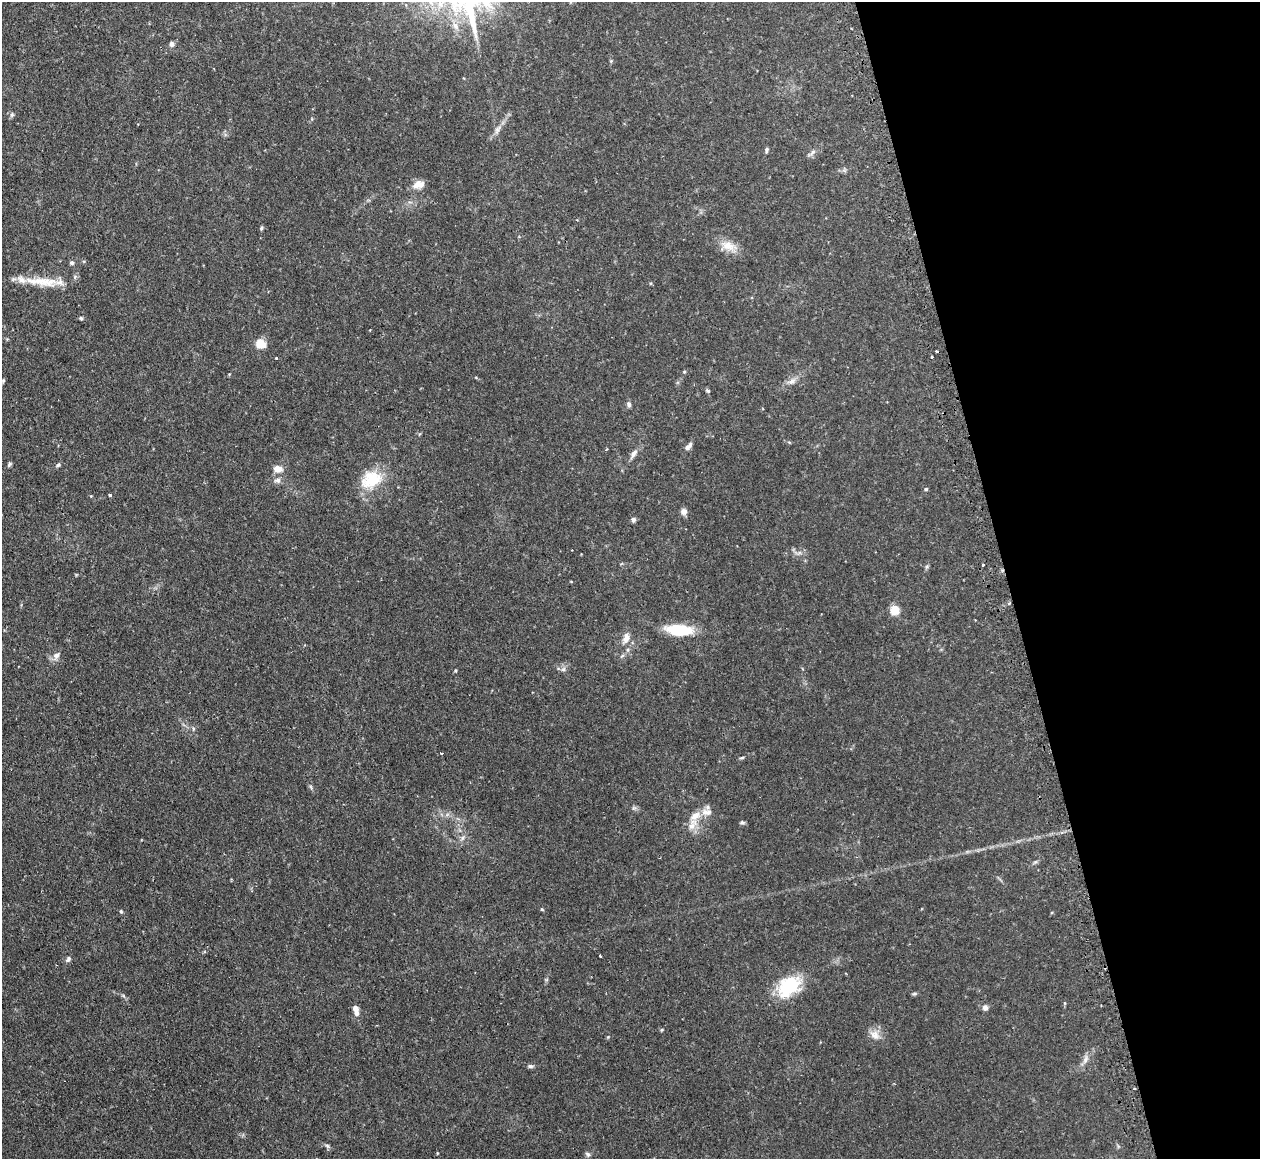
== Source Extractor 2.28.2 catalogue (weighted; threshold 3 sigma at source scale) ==
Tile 12 of 4 x 4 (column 4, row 3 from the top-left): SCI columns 3808-5065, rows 1320-2476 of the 5098 x 5072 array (HDU 1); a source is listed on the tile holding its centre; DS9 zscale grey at full resolution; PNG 1262 x 1161 px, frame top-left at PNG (2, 2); no overlay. Shown black and unused: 20% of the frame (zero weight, under 2 of 3 exposures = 4% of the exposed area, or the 3 px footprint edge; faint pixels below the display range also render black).
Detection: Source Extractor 2.28.2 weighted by HDU 2 'WHT'; one run over the whole footprint, this tile lists its part. Background 0.105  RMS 0.0067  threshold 0.0304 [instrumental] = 3 sigma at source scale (4.5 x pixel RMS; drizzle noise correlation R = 1.50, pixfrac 1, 0.05/0.05 arcsec/px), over >= 5 px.
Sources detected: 63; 1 cosmic-ray / hot-pixel residue — not listed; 2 inside a brighter listed object's ellipse — not listed separately; the other 60 listed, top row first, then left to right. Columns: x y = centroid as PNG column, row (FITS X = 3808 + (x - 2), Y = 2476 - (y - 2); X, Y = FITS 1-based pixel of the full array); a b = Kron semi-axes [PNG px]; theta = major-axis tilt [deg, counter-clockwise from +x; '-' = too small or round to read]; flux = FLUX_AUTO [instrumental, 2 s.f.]
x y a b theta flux
172 44 7 5 -86 2.2
12 115 7 5 69 1.2
497 130 13 6 63 3.4
766 150 6 5 - 1.3
813 152 11 5 46 2
418 184 14 9 16 5.8
261 228 6 4 69 0.92
729 246 21 12 -23 8.5
72 263 6 5 - 1.3
41 281 52 10 -4 17
81 318 5 4 - 0.87
261 344 8 7 - 12
932 357 2 2 - 0.68
276 358 3 3 - 0.52
684 372 5 4 - 0.72
792 381 12 7 35 3.4
707 391 6 5 - 0.94
629 404 7 6 - 1.7
688 446 12 5 49 2.4
606 450 4 3 - 0.57
633 454 14 6 55 3.2
9 464 7 5 51 1
58 465 6 4 43 1
278 468 10 7 -12 5.7
371 479 29 21 28 22
277 480 10 7 2 2.4
926 489 5 4 - 0.83
110 495 3 3 - 0.97
683 512 8 7 - 2.7
633 520 6 5 - 1.6
983 565 3 2 - 0.87
895 610 5 5 - 32
679 630 23 9 -4 31
626 638 16 8 72 4.9
56 655 11 8 38 3.1
563 669 7 6 - 1.7
455 670 4 3 - 0.7
441 753 3 3 - 2.5
742 758 7 3 19 0.79
695 816 15 10 39 6.7
742 822 6 5 - 1.1
462 838 7 4 71 1.3
1035 862 7 4 18 1
542 910 5 3 - 0.61
121 911 5 4 - 0.79
600 956 3 3 - 0.96
68 959 8 6 61 1.6
789 986 27 18 39 33
914 994 6 4 19 0.88
124 996 6 3 -70 0.89
1064 1003 5 3 - 0.65
985 1008 7 7 - 2.4
356 1010 12 6 -76 4.8
662 1030 5 3 - 0.67
875 1035 15 10 -30 5.3
1085 1060 13 6 65 3.2
530 1066 7 5 0 1.5
1134 1089 3 2 - 0.73
327 1146 7 5 -44 1.2
588 1154 7 5 -66 1.3